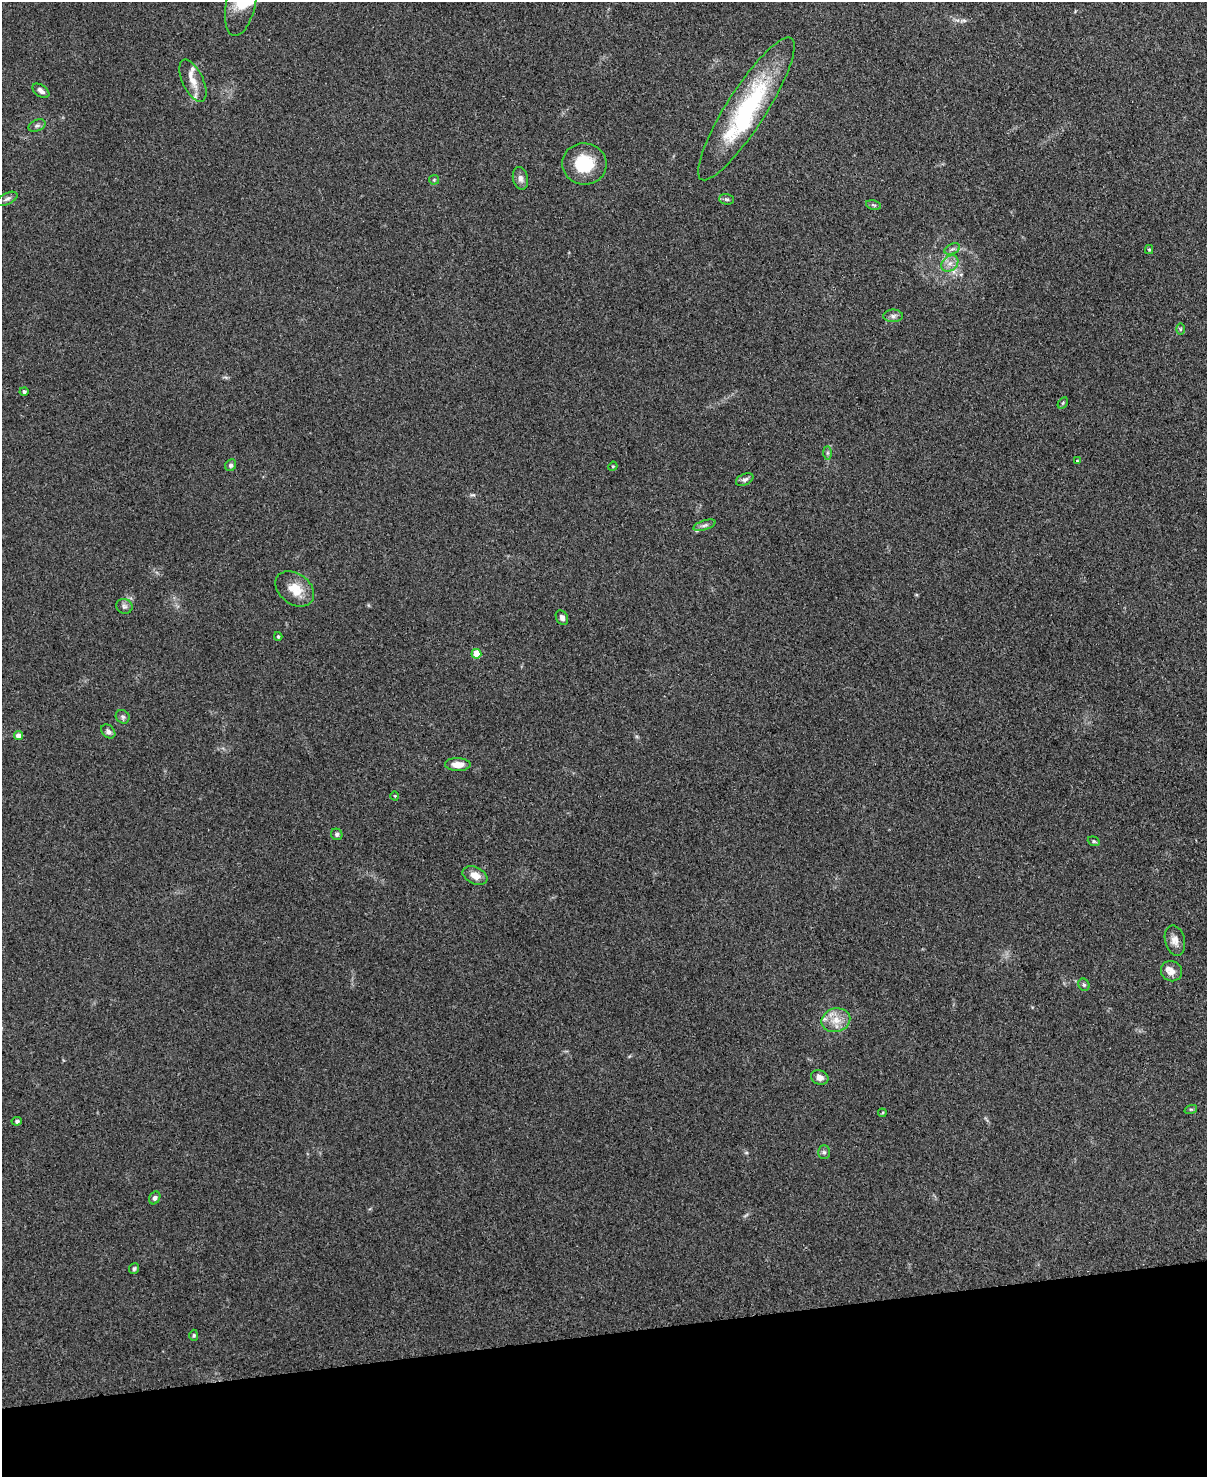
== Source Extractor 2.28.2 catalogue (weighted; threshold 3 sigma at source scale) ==
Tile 10 of 4 x 3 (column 2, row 3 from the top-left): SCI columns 1214-2418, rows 138-1612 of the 4836 x 4812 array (HDU 1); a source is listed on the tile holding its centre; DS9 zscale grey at full resolution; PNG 1209 x 1479 px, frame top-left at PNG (2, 2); each listed source drawn as its Kron ellipse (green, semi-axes under 4 px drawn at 4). Shown black and unused: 10% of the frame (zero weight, under 3 of 4 exposures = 1% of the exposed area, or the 3 px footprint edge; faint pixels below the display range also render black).
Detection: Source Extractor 2.28.2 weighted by HDU 2 'WHT'; one run over the whole footprint, this tile lists its part. Background 0.349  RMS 0.01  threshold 0.045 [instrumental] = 3 sigma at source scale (4.5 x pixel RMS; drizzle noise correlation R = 1.50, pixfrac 1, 0.05/0.05 arcsec/px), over >= 5 px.
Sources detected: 54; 2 inside a brighter object's white glare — neither listed nor drawn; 3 inside a brighter listed object's ellipse — not listed separately; the other 49 listed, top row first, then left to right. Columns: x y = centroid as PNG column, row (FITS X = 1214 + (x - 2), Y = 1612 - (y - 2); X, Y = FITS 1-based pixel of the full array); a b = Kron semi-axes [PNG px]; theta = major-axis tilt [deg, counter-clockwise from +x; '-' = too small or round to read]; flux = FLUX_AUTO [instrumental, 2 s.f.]
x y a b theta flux
241 2 34 14 78 38
193 81 23 10 -65 12
41 91 9 5 -36 4
746 109 84 19 57 130
37 126 9 5 23 2.7
584 164 22 20 -7 39
520 178 11 7 -77 4.8
434 180 5 5 - 1.3
7 199 11 5 25 3
726 199 7 5 -3 2
874 205 8 4 -14 1.6
952 249 8 5 23 2.7
1149 249 4 4 - 1
950 263 9 7 41 5.7
893 316 10 6 1 3.4
1180 329 6 4 89 1.4
24 391 4 4 - 2.2
1063 403 6 4 60 1.4
827 453 7 4 -90 2.2
1077 461 3 3 - 1
231 465 6 5 - 2.3
613 466 5 4 - 0.97
745 479 9 5 25 2.9
705 525 12 4 18 3.3
295 589 21 15 -37 19
124 606 8 7 - 3.2
562 618 8 5 -60 3.3
278 636 4 3 - 1.4
476 654 5 5 - 25
123 717 7 6 - 2.4
108 731 8 6 -43 3.6
18 736 4 4 - 7.4
458 764 13 6 -1 10
395 796 4 3 - 0.81
337 834 6 5 - 2.5
1094 841 6 4 -20 1.4
475 876 13 8 -24 9.9
1175 940 15 10 -76 7.7
1171 971 11 10 - 7.8
1084 985 6 5 - 1.9
836 1020 14 11 14 14
820 1077 9 7 -22 4.8
1191 1109 6 4 17 1.5
882 1113 4 3 - 1.1
17 1121 5 4 - 2.1
824 1152 7 6 - 2.3
155 1198 7 5 59 3.2
134 1269 5 5 - 1.9
194 1335 5 4 - 1.4
Isophote crosses this tile's border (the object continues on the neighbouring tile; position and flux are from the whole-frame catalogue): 1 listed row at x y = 241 2